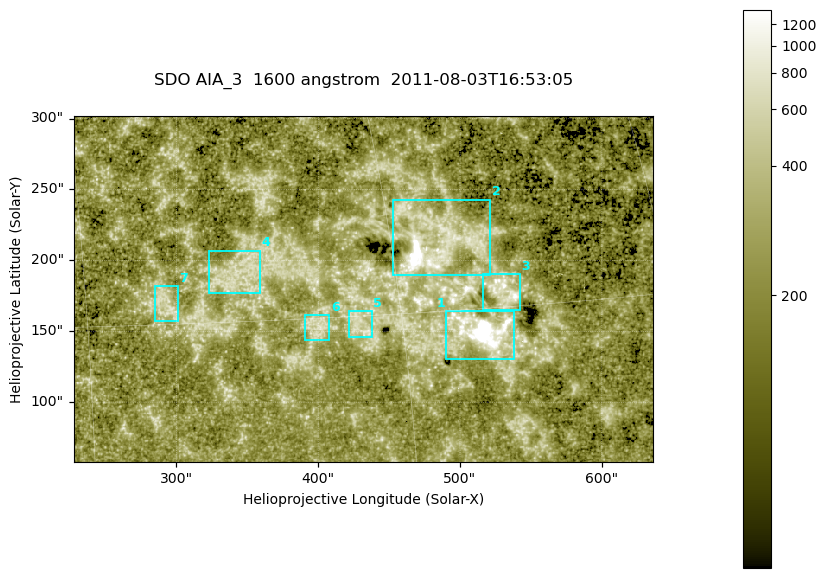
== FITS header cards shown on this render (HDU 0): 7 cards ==
TELESCOP= 'SDO     '           /
INSTRUME= 'AIA_3   '           /
WAVELNTH=                 1600 /
WAVEUNIT= 'angstrom'           /
DATE-OBS= '2011-08-03T16:53:05.120' /
CTYPE1  = 'HPLN-TAN'           /
CTYPE2  = 'HPLT-TAN'           /

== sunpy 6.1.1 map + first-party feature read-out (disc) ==
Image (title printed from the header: SDO AIA_3  1600 angstrom  2011-08-03T16:53:05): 670 x 401 px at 0.609 arcsec/px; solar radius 946 arcsec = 1552 px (partial field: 3.5% of the solar disc is inside the frame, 100% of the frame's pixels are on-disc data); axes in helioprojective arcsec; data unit not stated in the header (colour bar unlabelled)
Pointing: header CRPIX1/2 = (2047.81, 2050.03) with CRVAL1/2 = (0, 0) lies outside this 670 x 401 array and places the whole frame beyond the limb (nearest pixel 1.38 R_sun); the SolarSoft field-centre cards XCEN/YCEN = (431.7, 179.8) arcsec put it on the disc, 1971 arcsec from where CRPIX/CRVAL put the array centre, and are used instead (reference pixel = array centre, CRVAL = XCEN/YCEN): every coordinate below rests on XCEN/YCEN
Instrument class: DISC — disc imager (sunpy class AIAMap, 1600 A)
Bright regions (active regions / flare kernels): reference = the on-disc median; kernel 5 px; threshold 5 sigma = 341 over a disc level ~220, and >= 1.15x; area >= 268 px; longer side >= 5 px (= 3 arcsec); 7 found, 7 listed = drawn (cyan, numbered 1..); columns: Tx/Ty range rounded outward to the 2 arcsec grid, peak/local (2 s.f.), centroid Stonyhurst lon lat
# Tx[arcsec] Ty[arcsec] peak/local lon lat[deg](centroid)
1 490..538 130..166 53 +34 +14
2 452..522 190..244 19 +32 +18
3 516..542 164..192 6.7 +35 +16
4 322..360 176..208 3.4 +22 +17
5 420..438 146..166 3.7 +28 +15
6 390..408 142..162 3.5 +26 +15
7 284..302 156..182 3.3 +19 +16